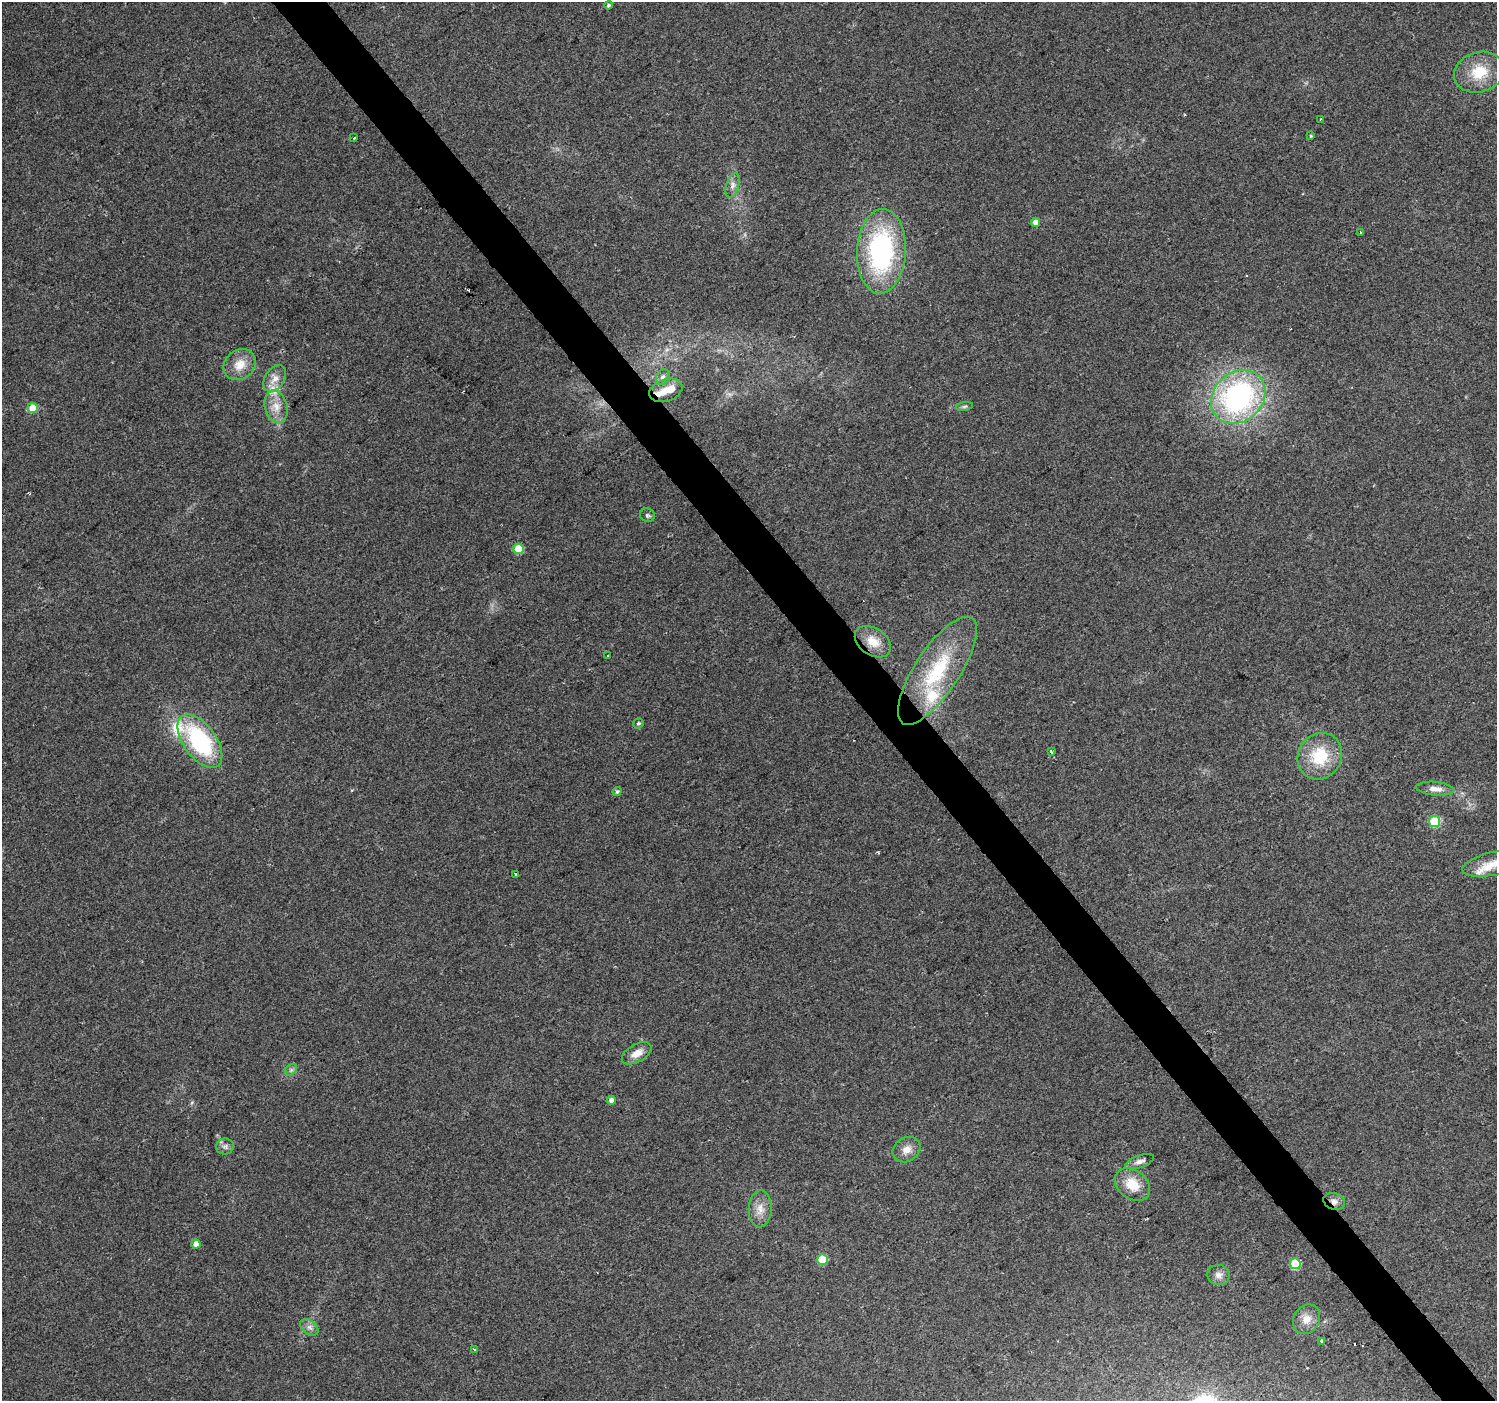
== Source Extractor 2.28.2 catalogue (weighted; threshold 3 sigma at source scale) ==
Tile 6 of 4 x 4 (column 2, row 2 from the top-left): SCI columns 1500-2994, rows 2997-4395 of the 5985 x 5930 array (HDU 1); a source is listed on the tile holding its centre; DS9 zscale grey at full resolution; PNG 1499 x 1403 px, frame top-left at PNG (2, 2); each listed source drawn as its Kron ellipse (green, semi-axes under 4 px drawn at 4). Shown black and unused: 4% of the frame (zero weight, under 2 of 3 exposures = <1% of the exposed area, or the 3 px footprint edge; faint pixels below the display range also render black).
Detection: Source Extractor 2.28.2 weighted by HDU 2 'WHT'; one run over the whole footprint, this tile lists its part. Background 0.114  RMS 0.009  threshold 0.0403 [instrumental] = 3 sigma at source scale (4.5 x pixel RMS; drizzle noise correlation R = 1.50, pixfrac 1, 0.0396/0.0396 arcsec/px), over >= 5 px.
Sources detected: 58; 4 cosmic-ray / hot-pixel residue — neither listed nor drawn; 6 inside a brighter listed object's ellipse — not listed separately; the other 48 listed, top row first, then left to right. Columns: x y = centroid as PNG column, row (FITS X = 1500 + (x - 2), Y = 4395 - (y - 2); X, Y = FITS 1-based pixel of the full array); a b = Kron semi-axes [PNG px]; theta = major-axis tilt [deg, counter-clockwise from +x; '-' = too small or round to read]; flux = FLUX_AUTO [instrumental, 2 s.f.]
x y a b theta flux
608 5 4 4 - 1.5
1479 72 25 20 17 29
1320 119 3 2 - 1.6
1311 136 4 3 - 0.92
354 138 3 2 - 1.3
733 185 13 6 73 4.9
1036 222 4 4 - 7
1360 232 3 2 - 0.87
881 251 42 24 87 150
240 365 17 14 39 14
663 377 8 6 61 2.9
275 379 14 9 58 8.6
666 390 17 11 19 11
1238 397 29 24 43 190
964 406 8 4 9 1.7
276 407 16 11 -75 12
33 408 5 5 - 22
647 515 7 6 - 2
518 549 5 5 - 31
873 642 20 13 -34 15
608 656 3 3 - 2.7
937 671 63 22 57 78
639 723 5 5 - 1.7
200 741 31 16 -54 100
1051 752 4 3 - 1.2
1320 756 24 21 58 37
1435 789 19 6 -5 7.4
617 791 5 4 - 1.5
1435 821 5 5 - 58
1495 863 33 11 12 19
515 874 3 3 - 2.1
637 1053 16 9 30 9.4
291 1070 7 5 46 1.9
611 1100 4 4 - 4.4
225 1146 9 8 - 3.5
907 1150 15 11 32 8.5
1140 1162 15 6 19 4.4
1132 1184 19 14 -37 20
1334 1201 11 8 -19 5.2
760 1209 18 11 88 11
196 1244 4 4 - 8.1
822 1259 5 5 - 40
1295 1264 5 5 - 51
1219 1275 11 10 - 5.1
1307 1319 15 12 58 9.7
309 1327 10 6 -38 4
1322 1341 3 3 - 4.8
474 1350 4 3 - 0.88
Overlapping masked pixels (flux is a lower limit): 1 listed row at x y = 1334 1201
Isophote crosses this tile's border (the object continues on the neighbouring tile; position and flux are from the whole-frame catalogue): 1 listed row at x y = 1495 863